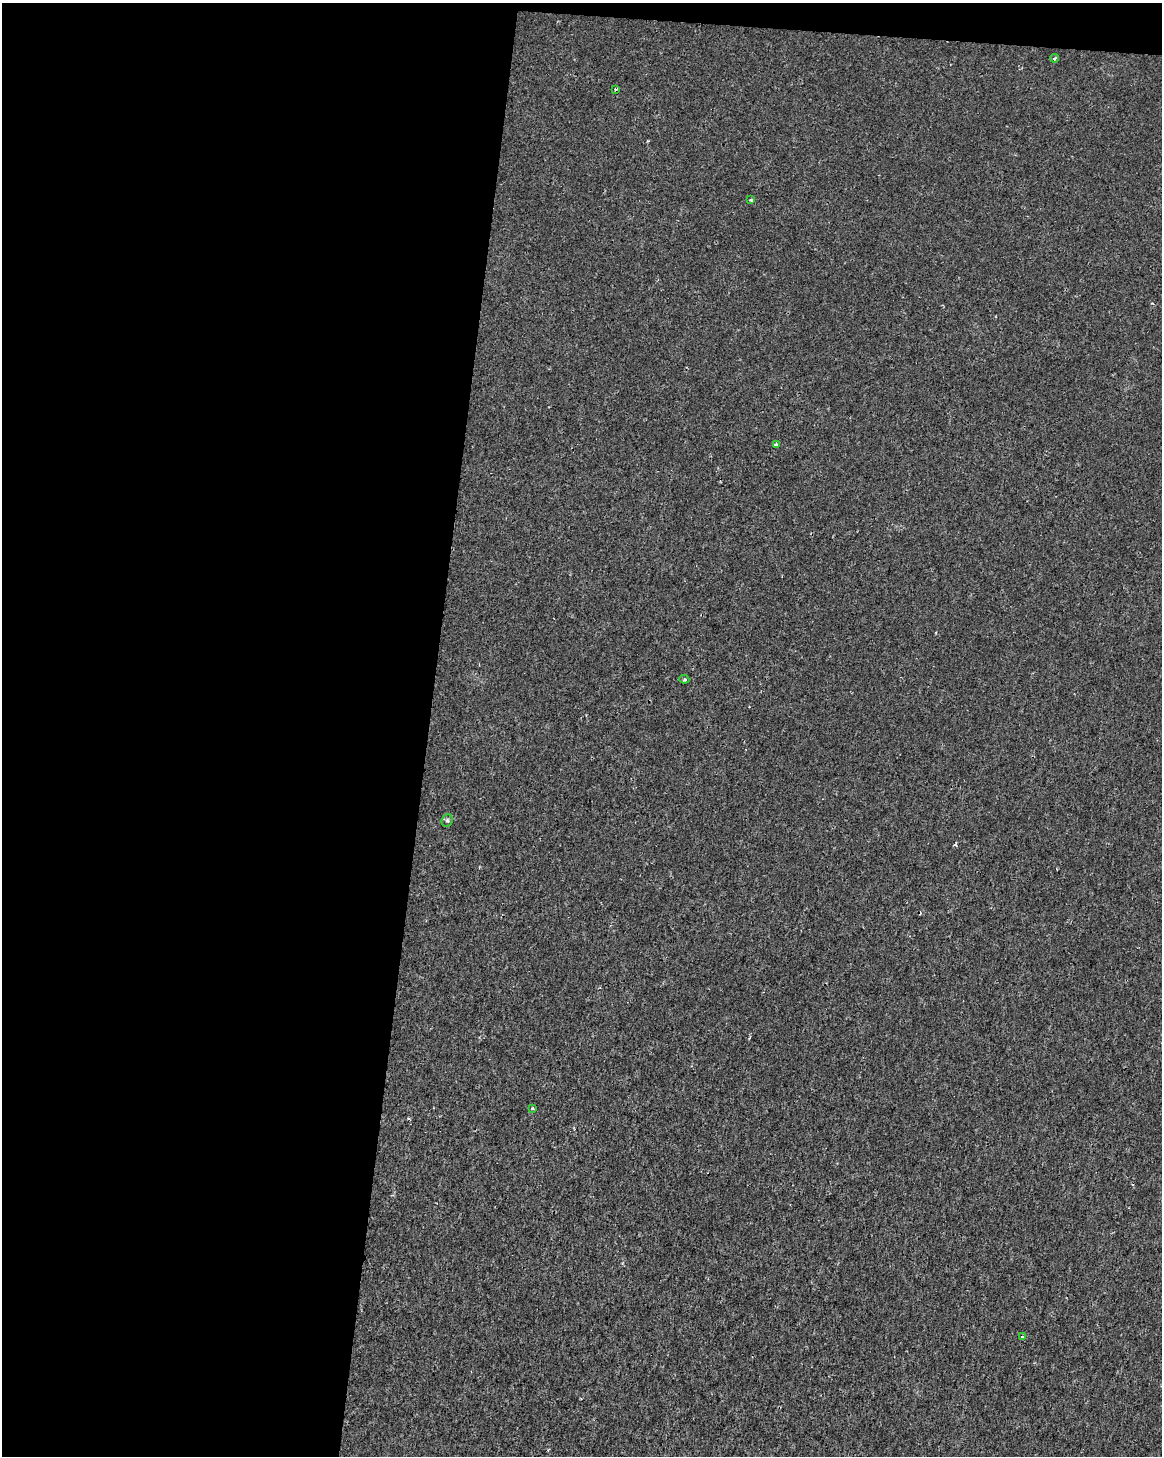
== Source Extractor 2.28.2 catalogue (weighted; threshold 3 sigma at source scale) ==
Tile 1 of 4 x 3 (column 1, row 1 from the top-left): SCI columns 7-1166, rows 3192-4645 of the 4645 x 4872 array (HDU 1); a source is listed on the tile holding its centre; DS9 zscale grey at full resolution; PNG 1164 x 1458 px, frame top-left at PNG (2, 3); each listed source drawn as its Kron ellipse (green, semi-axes under 4 px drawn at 4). Shown black and unused: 38% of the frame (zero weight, under 2 of 3 exposures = <1% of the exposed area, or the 3 px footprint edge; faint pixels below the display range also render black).
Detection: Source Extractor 2.28.2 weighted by HDU 2 'WHT'; one run over the whole footprint, this tile lists its part. Background 1.15e-04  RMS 0.002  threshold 0.00912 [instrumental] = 3 sigma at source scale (4.5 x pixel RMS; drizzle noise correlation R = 1.50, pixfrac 1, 0.0396/0.0396 arcsec/px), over >= 5 px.
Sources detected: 8; all 8 listed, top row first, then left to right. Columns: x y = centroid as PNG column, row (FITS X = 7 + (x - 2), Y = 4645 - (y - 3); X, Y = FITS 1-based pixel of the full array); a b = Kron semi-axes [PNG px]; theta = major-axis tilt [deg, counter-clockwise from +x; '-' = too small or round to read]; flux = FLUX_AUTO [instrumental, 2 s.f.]
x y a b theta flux
1055 58 4 3 - 0.26
615 89 3 3 - 0.17
751 200 3 3 - 0.51
776 444 3 3 - 0.71
684 679 5 4 - 0.29
447 820 6 5 - 0.4
532 1108 3 2 - 0.23
1022 1337 3 3 - 0.5